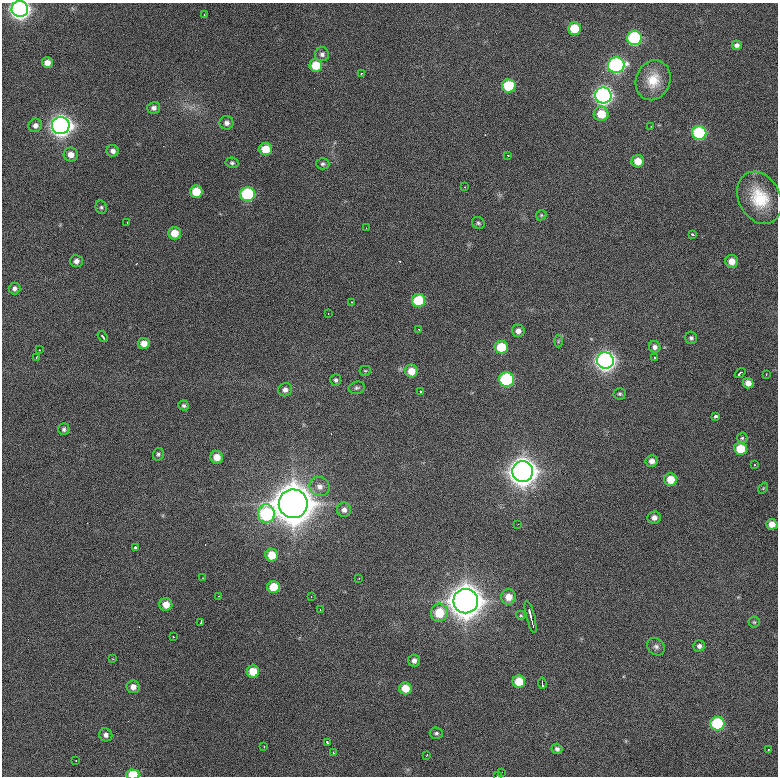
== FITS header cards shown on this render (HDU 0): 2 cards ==
NAXIS1  =                  776 / length of data axis 1
NAXIS2  =                  774 / length of data axis 2

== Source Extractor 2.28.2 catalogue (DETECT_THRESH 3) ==
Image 776 x 774 px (HDU 0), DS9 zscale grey, 1 PNG px = 1 image px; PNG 780 x 778 px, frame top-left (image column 1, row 774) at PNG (2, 3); each listed source drawn as its Kron ellipse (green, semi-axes under 4 px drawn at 4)
Background 947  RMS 25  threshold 74.7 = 3 sigma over >= 5 px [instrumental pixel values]
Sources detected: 125; all 125 listed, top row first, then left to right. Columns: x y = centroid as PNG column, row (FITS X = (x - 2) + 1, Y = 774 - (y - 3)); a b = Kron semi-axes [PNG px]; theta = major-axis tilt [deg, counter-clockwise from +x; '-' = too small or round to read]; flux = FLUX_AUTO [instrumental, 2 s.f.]
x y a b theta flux
20 9 8 8 - 1.0e+06
204 15 2 2 - 1.4e+03
574 28 6 6 - 4.6e+04
634 38 7 7 - 2.0e+05
737 45 5 5 - 6.5e+03
322 54 7 7 - 5.7e+03
47 63 5 5 - 1.4e+04
316 65 6 6 - 4.0e+04
616 65 8 7 - 4.1e+05
361 74 3 3 - 2.2e+03
653 80 20 17 69 4.0e+04
509 86 7 6 - 8.8e+04
603 95 8 8 - 7.3e+05
154 108 6 6 - 6.3e+03
601 114 7 7 - 3.4e+04
227 123 7 7 - 6.9e+03
35 125 7 6 - 6.9e+03
61 126 9 8 - 1.3e+06
651 126 2 2 - 1.3e+03
699 133 7 7 - 1.5e+05
266 149 6 6 - 3.2e+04
113 151 6 6 - 6.9e+03
71 154 7 7 - 1.2e+04
507 155 3 2 - 1.8e+03
638 161 6 6 - 2.5e+04
232 163 6 5 - 3.3e+03
323 164 6 5 - 3.8e+03
464 187 3 2 - 4.1e+03
196 192 6 6 - 3.8e+04
247 194 7 7 - 1.5e+05
759 198 27 21 -62 6.7e+04
101 207 7 5 -76 3.4e+03
541 215 6 5 - 2.4e+03
127 222 2 2 - 9.9e+02
478 223 7 5 -33 3.2e+03
366 228 2 2 - 1.1e+03
174 233 6 6 - 2.5e+04
693 235 3 3 - 5.0e+03
76 261 6 6 - 7.6e+03
732 261 6 6 - 1.6e+04
15 288 6 6 - 5.7e+03
418 300 7 6 - 8.2e+04
352 302 3 3 - 2.4e+03
328 314 2 2 - 9.6e+02
418 329 2 2 - 1.5e+03
518 331 6 6 - 9.5e+03
103 337 6 3 -55 3.2e+03
691 338 6 6 - 4.1e+03
558 341 6 4 88 2.4e+03
144 343 6 5 - 1.4e+04
501 347 6 6 - 5.1e+04
655 347 6 5 - 5.7e+03
39 350 3 2 - 3.2e+03
36 357 3 2 - 1.9e+03
654 358 4 3 - 7.5e+03
605 360 8 8 - 1.0e+06
365 371 5 5 - 2.5e+03
411 371 6 6 - 2.4e+04
740 373 6 3 38 5.3e+03
766 374 2 2 - 1.2e+03
507 379 7 7 - 2.1e+05
336 380 6 5 - 3.9e+03
748 383 5 5 - 1.3e+04
357 388 8 6 12 3.9e+03
285 390 7 6 - 6.9e+03
421 391 3 2 - 2.0e+03
620 394 6 6 - 3.2e+03
184 405 5 5 - 2.8e+03
716 416 4 3 - 1.4e+04
64 429 6 5 - 4.2e+03
742 438 5 5 - 2.7e+03
741 449 6 6 - 4.5e+04
158 454 6 5 - 3.3e+03
217 457 6 6 - 1.9e+04
652 461 6 6 - 9.2e+03
755 465 3 2 - 2.5e+03
523 471 10 10 - 2.5e+06
671 480 6 6 - 3.2e+04
319 487 10 9 - 1.2e+04
763 488 6 3 53 1.6e+03
293 504 14 14 - 5.3e+06
344 510 7 7 - 7.4e+03
266 514 9 8 - 1.8e+05
654 518 7 6 - 7.7e+03
518 524 2 2 - 1.1e+03
772 524 5 5 - 1.4e+04
135 547 3 3 - 1.1e+04
272 555 6 6 - 3.2e+04
203 578 2 2 - 8.9e+02
359 578 2 2 - 1.0e+03
273 587 6 6 - 3.9e+04
218 596 2 2 - 1.2e+03
311 596 2 2 - 1.0e+03
509 597 7 7 - 1.9e+04
466 601 12 12 - 3.6e+06
166 604 6 6 - 1.8e+04
320 610 3 2 - 3.2e+03
439 613 9 8 - 4.5e+04
521 615 5 4 - 2.1e+03
531 617 16 3 -75 1.0e+04
201 622 4 2 - 2.1e+03
754 622 5 5 - 2.5e+03
173 637 3 2 - 1.2e+03
699 646 6 5 - 5.3e+03
656 647 9 8 - 6.7e+03
113 659 2 2 - 1.3e+03
414 661 6 6 - 7.4e+03
253 672 6 6 - 3.1e+04
519 681 6 6 - 3.8e+04
542 683 6 2 -84 4.7e+03
133 687 6 6 - 1.0e+04
405 688 6 6 - 2.8e+04
717 724 7 7 - 1.5e+05
436 733 6 5 - 3.9e+03
106 735 7 6 - 6.6e+03
327 743 3 3 - 3.3e+03
264 746 3 2 - 1.7e+03
557 749 5 5 - 5.2e+03
769 749 3 2 - 1.4e+03
333 753 3 2 - 2.4e+03
426 755 3 2 - 1.5e+03
76 760 2 2 - 3.4e+03
502 772 2 2 - 4.3e+03
133 774 6 5 - 5.1e+04
497 776 2 2 - 1.4e+03
At the frame edge (FLAGS 8, measured only in part): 3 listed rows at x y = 20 9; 133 774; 497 776